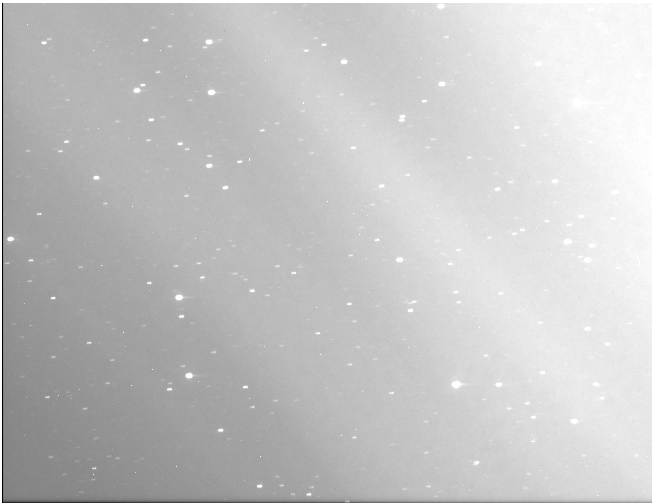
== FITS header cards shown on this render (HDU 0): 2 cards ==
NAXIS1  =                  650 / Width of table row in bytes
NAXIS2  =                  500 / Number of rows in table

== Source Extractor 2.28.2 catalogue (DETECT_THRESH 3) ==
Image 650 x 500 px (HDU 0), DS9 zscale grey, 1 PNG px = 1 image px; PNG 654 x 504 px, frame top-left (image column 1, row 500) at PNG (2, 3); no overlay
Background 819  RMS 8.8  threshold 26.5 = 3 sigma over >= 5 px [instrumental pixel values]
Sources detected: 187; all 187 listed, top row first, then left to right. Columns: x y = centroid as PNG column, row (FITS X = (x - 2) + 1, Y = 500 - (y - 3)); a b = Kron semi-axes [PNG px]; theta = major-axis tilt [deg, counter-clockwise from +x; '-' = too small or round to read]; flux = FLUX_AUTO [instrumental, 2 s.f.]
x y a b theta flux
540 3 2 2 - 440
440 6 6 4 7 14000
590 9 4 3 - 930
172 14 2 2 - 540
446 37 4 2 - 590
315 38 5 3 - 510
49 39 6 4 6 980
145 40 5 3 - 3200
209 41 6 4 6 21000
44 42 5 3 - 3200
324 44 5 3 - 1300
169 46 4 2 - 710
205 47 5 3 - 970
93 50 3 3 - 530
160 50 2 2 - 620
306 50 10 6 10 3200
265 60 5 5 - 1300
344 61 6 4 6 9800
538 63 5 4 - 5200
158 72 5 3 - 960
638 75 7 4 2 2400
451 80 2 2 - 850
302 83 7 4 -18 1900
441 84 6 4 6 11000
142 85 7 4 7 2600
516 85 2 2 - 270
136 90 6 4 4 21000
211 92 6 4 4 32000
341 94 9 6 9 2000
318 96 11 7 1 4500
67 99 5 3 - 690
190 100 5 2 - 510
424 101 4 2 - 1100
303 102 6 5 - 2200
577 102 7 4 4 40000
302 110 10 5 0 2100
402 116 5 4 - 2800
151 119 6 4 4 3400
401 120 5 3 - 2900
117 121 6 3 -6 670
628 122 2 2 - 340
277 123 3 2 - 490
516 127 5 3 - 1100
326 129 12 5 10 3200
262 130 5 3 - 1300
300 139 6 3 9 650
148 140 5 3 - 1100
66 141 6 4 5 2300
180 143 6 4 6 3300
523 145 6 2 5 510
353 147 12 8 0 7300
187 149 7 5 10 1300
28 150 6 4 0 960
60 151 7 5 6 1600
311 152 9 3 1 930
559 152 2 2 - 470
209 156 4 3 - 960
469 157 3 2 - 470
249 159 3 2 - 3700
239 161 5 3 - 1900
209 165 5 4 - 11000
407 174 14 8 1 6900
96 177 5 4 - 10000
411 180 6 6 - 1900
554 181 5 3 - 3300
510 182 5 2 - 540
381 186 14 9 16 10000
225 187 6 4 7 5200
497 189 5 3 - 2700
615 192 5 3 - 3600
186 195 4 3 - 970
387 200 9 4 -8 2200
327 201 2 2 - 250
105 203 7 4 2 1100
372 204 10 5 12 1600
437 205 5 5 - 1700
132 206 2 2 - 230
39 213 5 3 - 1600
353 213 2 2 - 290
581 216 5 3 - 1500
438 218 7 7 - 3100
612 218 3 2 - 500
546 221 4 2 - 630
569 224 6 3 6 1000
452 225 4 4 - 1100
522 229 4 3 - 1000
514 233 5 3 - 820
489 237 7 4 9 960
195 238 2 2 - 320
10 239 6 4 6 21000
377 239 8 5 7 1800
437 240 11 6 17 3700
567 241 6 4 4 15000
592 245 7 4 5 4200
603 245 3 2 - 1200
218 249 4 3 - 630
458 249 14 8 1 6900
443 253 13 6 -11 4100
551 254 2 2 - 1300
350 255 6 4 2 910
399 259 6 4 4 14000
31 260 5 3 - 1900
587 260 6 4 4 8900
7 263 4 2 - 570
198 263 6 4 3 1000
450 263 11 7 0 4100
101 265 3 2 - 870
175 266 5 3 - 940
277 266 7 4 1 1000
80 267 7 4 2 960
618 267 6 4 18 980
293 272 6 4 3 1700
235 273 5 3 - 710
202 277 6 5 - 2100
245 279 4 2 - 440
29 281 4 2 - 650
149 283 5 3 - 2000
252 290 5 3 - 2800
456 292 9 6 6 2500
500 293 12 8 5 5300
267 295 4 2 - 540
179 297 6 4 4 42000
53 298 5 3 - 2500
413 302 12 4 16 2100
458 302 7 5 2 1300
349 303 6 4 4 1800
538 306 3 2 - 550
316 307 3 2 - 460
410 310 5 3 - 3100
181 316 5 3 - 3700
354 321 7 3 1 750
540 322 8 5 8 1300
587 328 5 3 - 3200
123 332 3 2 - 470
317 333 5 3 - 1400
60 336 4 2 - 440
89 342 5 3 - 1400
607 344 6 5 - 1200
358 347 6 3 7 590
213 352 4 3 - 860
486 355 6 4 13 830
53 357 4 3 - 870
375 358 5 3 - 410
112 360 4 2 - 660
349 364 5 3 - 780
183 366 8 5 6 1400
542 372 10 6 -3 3300
189 375 6 4 6 40000
107 383 4 2 - 720
170 383 5 4 - 770
456 384 7 5 5 55000
498 384 6 4 3 8300
596 384 8 4 -6 2600
245 387 5 3 - 2800
169 389 5 3 - 3400
391 393 6 4 12 1200
47 397 5 3 - 1500
602 398 9 4 8 1700
275 400 3 2 - 520
527 403 7 5 2 1500
252 407 4 3 - 890
85 408 5 3 - 960
509 408 8 4 2 1200
533 417 9 5 2 2400
574 421 6 4 1 11000
220 430 5 3 - 6200
95 437 6 3 10 600
354 437 4 3 - 1000
533 441 7 5 3 1200
510 442 2 2 - 310
426 452 5 3 - 600
636 455 7 5 41 1400
260 456 2 2 - 1300
50 457 6 3 1 840
117 458 5 3 - 660
476 462 6 4 23 2700
94 468 5 3 - 1500
93 474 2 2 - 280
277 476 5 4 - 620
281 485 6 4 1 1100
259 486 5 4 - 5400
428 486 4 2 - 710
311 487 5 3 - 780
404 488 3 2 - 390
293 494 4 2 - 740
309 494 5 3 - 2700
597 495 2 2 - 1800
At the frame edge (FLAGS 8, measured only in part): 2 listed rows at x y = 540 3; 440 6